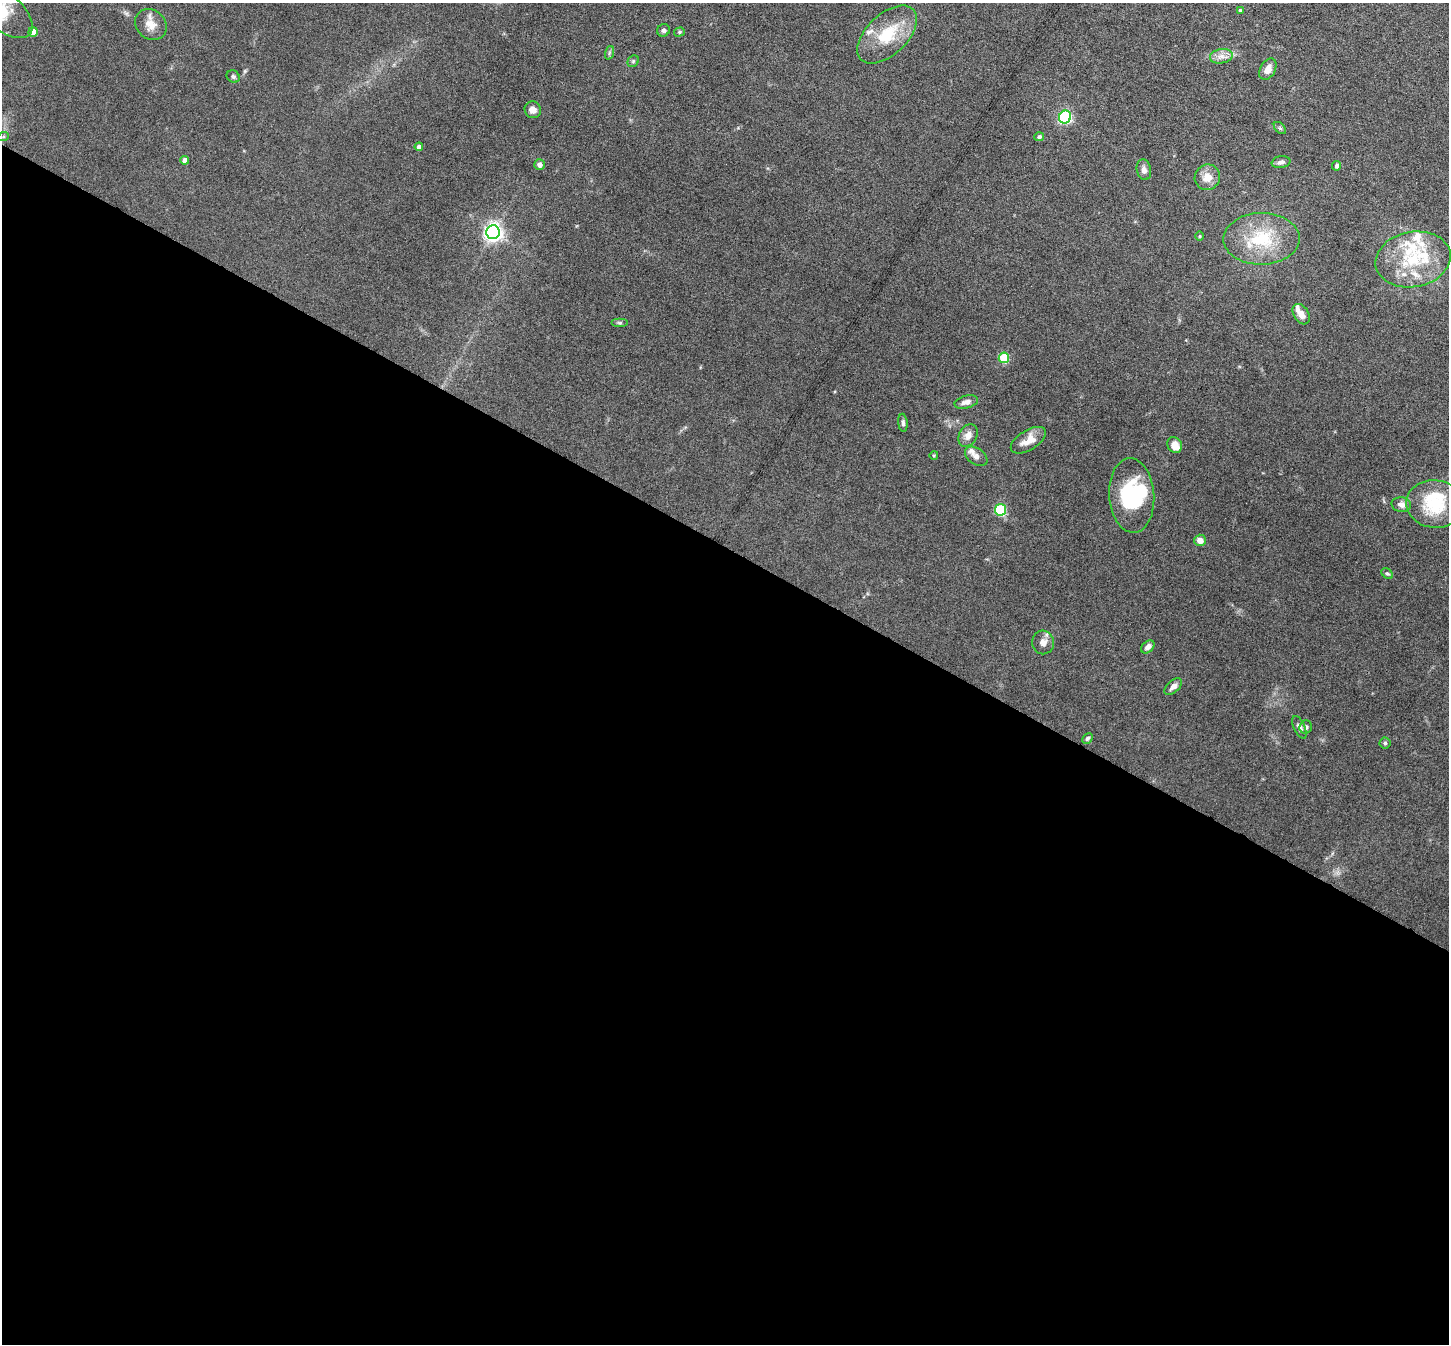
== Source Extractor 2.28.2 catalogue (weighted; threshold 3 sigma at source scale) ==
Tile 14 of 4 x 4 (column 2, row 4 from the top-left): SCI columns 1449-2895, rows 148-1489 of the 5791 x 5800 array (HDU 1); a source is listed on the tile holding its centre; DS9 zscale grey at full resolution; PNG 1451 x 1346 px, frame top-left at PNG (2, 3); each listed source drawn as its Kron ellipse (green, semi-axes under 4 px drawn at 4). Shown black and unused: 59% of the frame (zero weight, under 6 of 12 exposures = <1% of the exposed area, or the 3 px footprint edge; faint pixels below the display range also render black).
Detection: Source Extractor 2.28.2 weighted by HDU 2 'WHT'; one run over the whole footprint, this tile lists its part. Background 0.102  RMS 0.0046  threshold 0.0189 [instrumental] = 3 sigma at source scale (4.09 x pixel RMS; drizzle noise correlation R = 1.36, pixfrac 0.8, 0.05/0.05 arcsec/px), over >= 5 px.
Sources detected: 62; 2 inside a brighter object's white glare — neither listed nor drawn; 9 inside a brighter listed object's ellipse — not listed separately; the other 51 listed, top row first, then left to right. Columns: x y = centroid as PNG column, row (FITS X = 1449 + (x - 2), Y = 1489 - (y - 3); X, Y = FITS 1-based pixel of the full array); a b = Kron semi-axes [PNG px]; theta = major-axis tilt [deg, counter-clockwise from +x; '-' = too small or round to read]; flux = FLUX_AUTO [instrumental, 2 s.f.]
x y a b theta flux
2 10 37 18 -41 16
1240 10 4 3 - 0.41
151 24 17 14 -40 5.3
663 30 6 6 - 0.92
33 32 5 4 - 3.9
679 32 5 4 - 0.69
887 34 36 20 43 18
609 53 7 4 71 0.83
1221 56 11 7 10 2.7
633 61 6 5 - 0.73
1268 69 11 7 60 3.5
233 76 7 5 -33 0.97
533 110 8 8 - 2.4
1065 117 6 6 - 69
1280 128 7 4 -44 0.74
3 137 5 3 - 0.49
1039 137 5 4 - 1
419 147 4 4 - 1.6
184 160 4 4 - 2.1
1281 162 9 6 10 1.5
539 165 5 5 - 1.9
1336 166 5 4 - 1.4
1144 170 10 7 -78 1.9
1207 177 13 12 - 4.8
493 232 7 6 - 190
1200 236 4 3 - 0.39
1262 239 38 26 1 23
1413 259 38 27 11 26
1301 314 11 7 -57 3.7
620 323 8 4 0 0.66
1004 358 5 5 - 22
966 402 12 6 14 2.5
903 423 9 4 -84 1
968 435 12 9 59 3.2
1028 440 20 10 32 5.2
1175 445 8 7 - 5.2
934 455 4 3 - 0.37
976 456 12 8 -34 2.3
1132 495 37 22 -86 25
1435 504 29 23 -6 21
1401 505 9 7 -10 2.2
1000 510 6 5 - 36
1200 540 6 5 - 3.2
1387 574 6 4 -45 0.74
1043 642 12 11 - 2.7
1148 647 8 5 43 2.1
1173 687 10 6 42 2.4
1299 727 12 5 -65 1.8
1306 727 7 6 - 1.1
1088 738 6 4 45 0.8
1385 743 5 5 - 0.67
Isophote crosses this tile's border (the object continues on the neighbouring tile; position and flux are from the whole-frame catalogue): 1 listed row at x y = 2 10